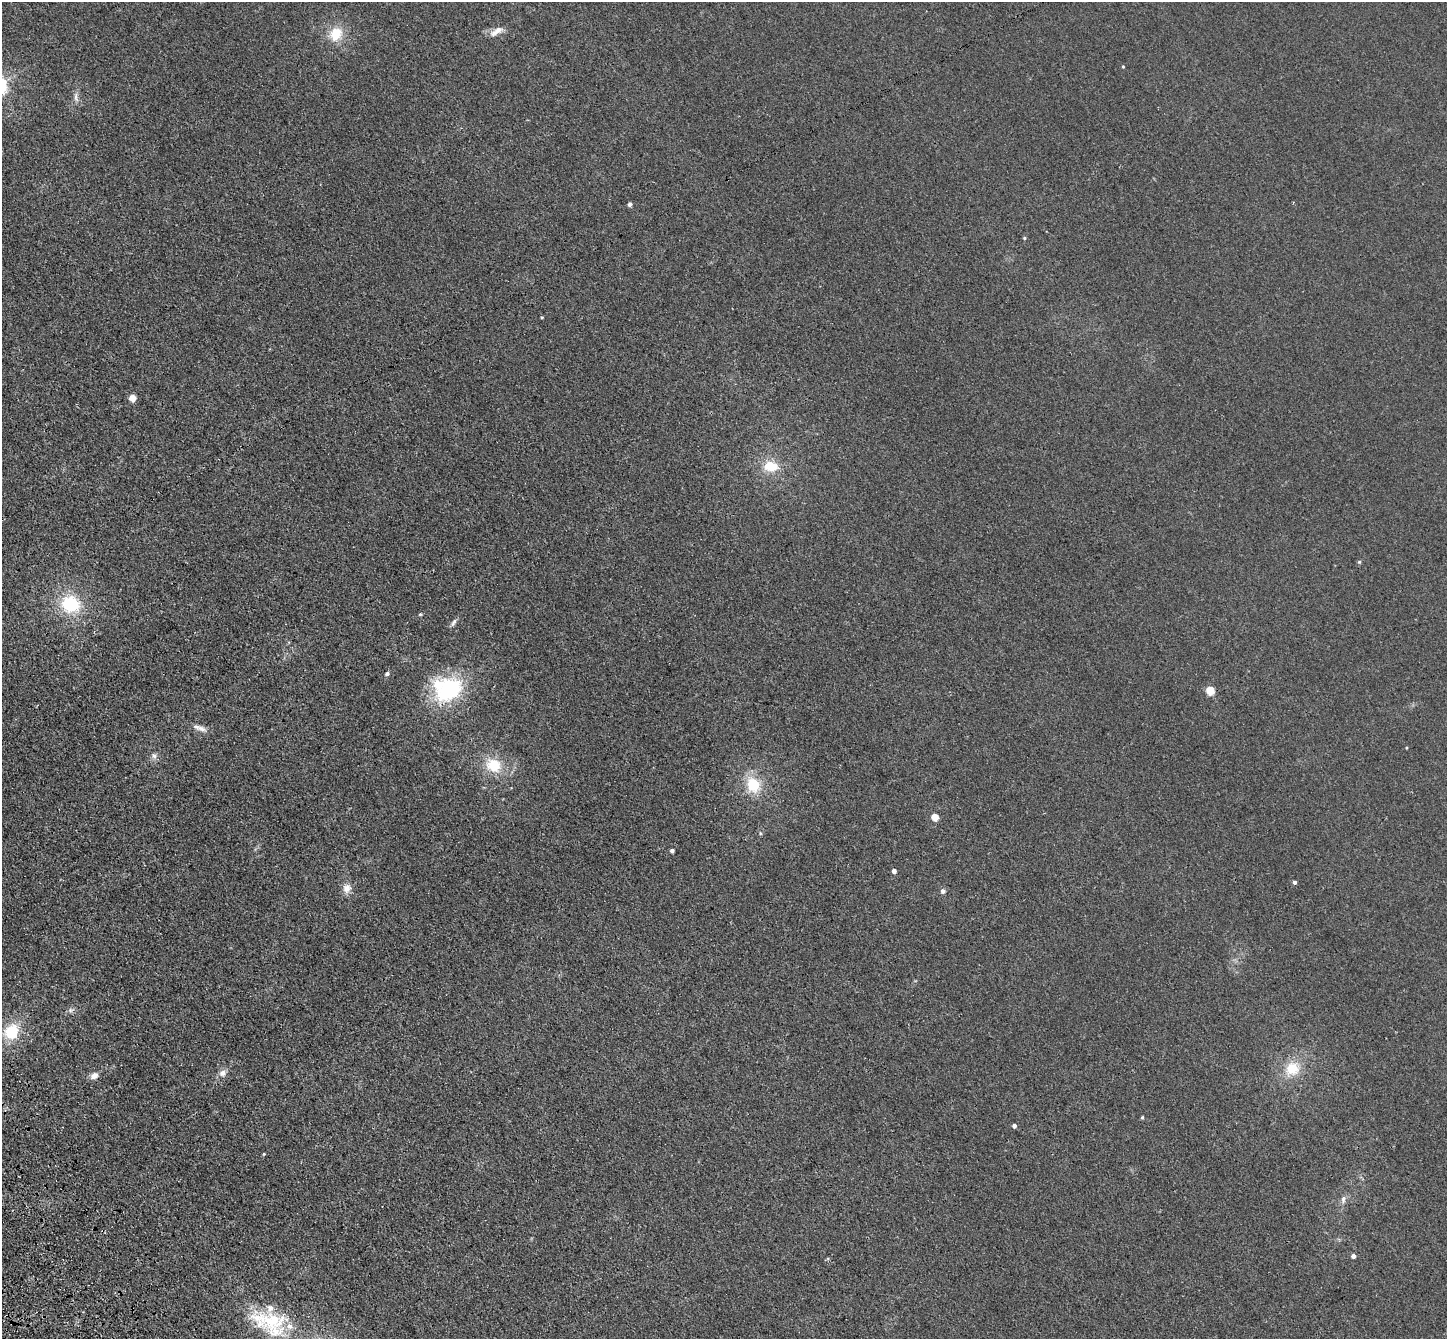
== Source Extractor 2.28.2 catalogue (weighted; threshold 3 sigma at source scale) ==
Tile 7 of 4 x 4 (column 3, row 2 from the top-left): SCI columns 2994-4438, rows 2895-4231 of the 5985 x 5924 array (HDU 1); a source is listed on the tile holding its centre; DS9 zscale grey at full resolution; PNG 1449 x 1341 px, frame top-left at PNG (2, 2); no overlay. Shown black and unused: <1% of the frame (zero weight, under 3 of 4 exposures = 6% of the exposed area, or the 3 px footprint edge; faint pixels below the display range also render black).
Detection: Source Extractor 2.28.2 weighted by HDU 2 'WHT'; one run over the whole footprint, this tile lists its part. Background 0.0407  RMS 0.0058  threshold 0.0263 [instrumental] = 3 sigma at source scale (4.5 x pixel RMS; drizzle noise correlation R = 1.50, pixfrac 1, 0.05/0.05 arcsec/px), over >= 5 px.
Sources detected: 40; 3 inside a brighter listed object's ellipse — not listed separately; the other 37 listed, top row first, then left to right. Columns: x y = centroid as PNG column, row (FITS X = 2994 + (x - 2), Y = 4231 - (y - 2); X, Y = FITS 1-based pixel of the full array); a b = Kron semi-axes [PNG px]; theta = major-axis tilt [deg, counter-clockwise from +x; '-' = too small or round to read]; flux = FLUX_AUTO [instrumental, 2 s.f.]
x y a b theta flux
496 31 21 8 31 4.9
336 34 18 15 62 13
1123 66 4 3 - 0.5
76 97 14 5 -82 2.3
630 204 4 4 - 2.3
1024 238 4 4 - 0.67
542 317 5 3 - 0.47
132 398 5 5 - 12
770 466 15 11 -3 13
1359 562 5 5 - 0.72
70 604 23 20 -24 29
420 614 6 4 0 0.65
454 622 12 5 62 1.8
387 674 6 5 - 1.1
449 689 33 26 8 56
1210 690 5 5 - 26
201 729 14 7 -23 3.2
154 756 9 7 -57 2.1
494 765 17 14 -27 17
753 785 18 15 -62 18
935 817 5 4 - 13
672 851 4 3 - 1.8
894 871 4 4 - 2.9
1294 882 4 4 - 1.6
347 888 12 10 74 4.6
943 891 6 5 - 1.8
70 1010 7 6 - 1.5
12 1032 18 16 53 19
1292 1069 20 19 - 15
222 1073 10 9 - 3
94 1076 10 7 34 3.1
1142 1117 4 3 - 0.74
1014 1126 4 4 - 2.1
264 1154 4 3 - 0.53
1343 1199 11 6 84 2.2
1353 1256 4 4 - 3.1
269 1321 53 24 -9 38